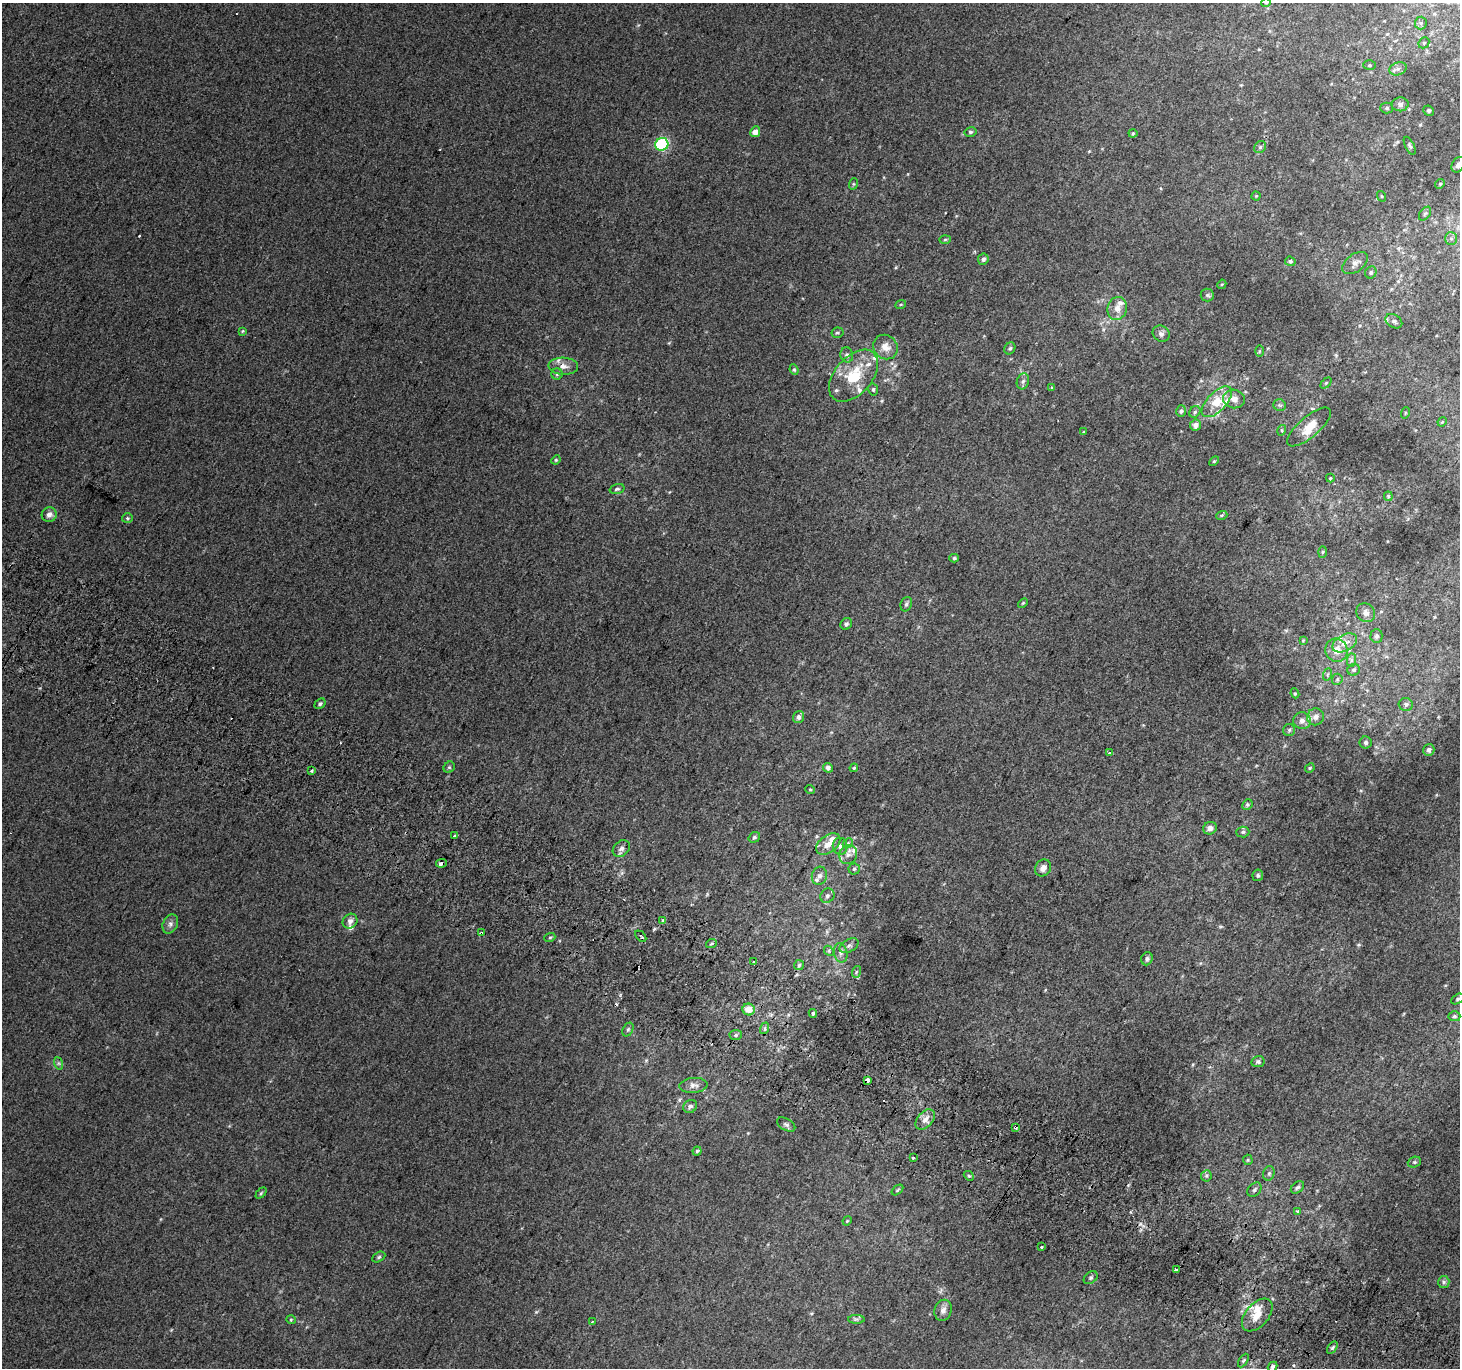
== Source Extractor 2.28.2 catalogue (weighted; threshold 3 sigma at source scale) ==
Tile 6 of 4 x 4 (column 2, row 2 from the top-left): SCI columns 1490-2947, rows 3031-4396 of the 5888 x 5996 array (HDU 1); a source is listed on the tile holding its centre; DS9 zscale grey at full resolution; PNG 1462 x 1370 px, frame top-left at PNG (2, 3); each listed source drawn as its Kron ellipse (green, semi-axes under 4 px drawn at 4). Shown black and unused: <1% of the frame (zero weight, under 2 of 3 exposures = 2% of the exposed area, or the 3 px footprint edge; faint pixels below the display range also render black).
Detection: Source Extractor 2.28.2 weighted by HDU 2 'WHT'; one run over the whole footprint, this tile lists its part. Background 0.00704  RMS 0.007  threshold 0.0315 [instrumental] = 3 sigma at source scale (4.5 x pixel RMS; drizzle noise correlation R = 1.50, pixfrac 1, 0.0396/0.0396 arcsec/px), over >= 5 px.
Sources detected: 183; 4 cosmic-ray / hot-pixel residue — neither listed nor drawn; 13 inside a brighter listed object's ellipse — not listed separately; the other 166 listed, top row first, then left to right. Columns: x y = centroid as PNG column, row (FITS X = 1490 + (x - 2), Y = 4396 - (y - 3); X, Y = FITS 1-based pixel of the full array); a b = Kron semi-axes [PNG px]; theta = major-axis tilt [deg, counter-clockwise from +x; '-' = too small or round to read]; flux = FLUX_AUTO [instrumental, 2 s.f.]
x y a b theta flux
1266 3 4 4 - 0.71
1421 23 6 6 - 1.5
1424 43 6 5 - 1.1
1370 65 6 5 - 1
1398 69 9 6 19 2.7
1400 104 8 7 - 2.6
1387 108 6 5 - 1.1
1429 111 5 5 - 1.3
755 132 5 5 - 5.3
970 132 6 4 13 1.2
1133 133 4 4 - 0.72
662 144 6 6 - 72
1410 146 10 4 -64 1.3
1260 147 6 5 - 1.4
1458 165 8 6 58 2.9
853 184 6 4 71 0.73
1440 184 5 4 - 0.86
1256 196 4 4 - 0.69
1381 196 5 3 - 0.64
1425 214 8 5 53 1.4
1451 238 6 6 - 1.8
945 240 6 4 2 0.77
983 259 6 5 - 1.8
1290 261 5 4 - 1.3
1355 263 14 8 36 4.1
1371 272 6 5 - 1.5
1222 284 5 3 - 0.67
1207 295 6 6 - 1.5
901 304 5 3 - 0.66
1117 308 11 9 76 5.6
1394 321 9 6 -35 2.3
242 331 4 3 - 0.75
837 333 6 5 - 1.3
1161 334 9 7 -34 2.4
885 347 13 11 -45 7.2
1010 348 6 5 - 1.1
1259 351 6 4 89 0.73
847 355 8 6 -77 1.9
563 366 15 8 -2 5.4
794 370 5 4 - 0.97
557 374 6 5 - 1.4
853 376 30 18 49 27
1023 381 8 6 73 2.2
1326 383 6 4 45 0.92
1051 388 4 3 - 0.99
873 389 6 5 - 1.3
1234 399 11 9 -11 4.9
1217 402 19 9 46 17
1280 405 6 5 - 1.5
1181 411 6 4 72 1.4
1195 412 6 5 - 1.2
1405 413 6 3 72 0.68
1442 422 5 4 - 0.65
1195 425 5 5 - 3.8
1309 427 27 10 40 11
1282 430 5 3 - 0.7
1084 432 4 3 - 0.69
556 460 5 4 - 0.83
1214 461 6 3 44 0.77
1330 478 4 4 - 0.69
617 489 7 4 15 1.6
1388 496 5 4 - 0.83
49 515 8 7 - 3.8
1222 515 5 3 - 0.93
127 518 5 5 - 1
1323 552 6 4 88 0.86
954 558 5 4 - 0.96
1023 603 6 3 44 0.73
906 604 7 5 71 1.7
1366 613 10 8 -45 3.7
846 624 6 5 - 1.4
1376 636 7 6 - 1.9
1303 640 4 4 - 0.59
1345 643 13 8 28 6.2
1336 650 12 11 - 8
1351 660 7 4 89 1.4
1354 670 6 5 - 2
1328 674 6 4 70 1.1
1337 679 6 5 - 1.1
1295 693 5 4 - 0.94
320 704 6 4 38 1.4
1406 704 7 6 - 2.1
798 717 6 5 - 2.5
1315 717 9 8 - 3.9
1302 721 9 8 - 3.8
1289 730 6 6 - 1.3
1366 742 6 6 - 1.8
1429 750 6 5 - 2.1
1109 753 3 3 - 2.7
449 767 6 5 - 1.1
828 768 5 4 - 2.8
854 768 4 3 - 0.71
1310 768 5 4 - 0.81
312 770 3 3 - 1.3
810 789 5 3 - 0.64
1247 804 6 5 - 1.1
1210 828 7 6 - 3.2
1243 832 6 5 - 1.3
454 836 3 3 - 1.8
754 837 6 5 - 1.4
848 843 6 4 46 1.2
828 844 14 8 37 7.2
840 846 8 7 - 3.1
621 848 10 7 40 2.7
848 855 10 9 - 4.2
441 863 5 3 - 6.1
1043 868 9 7 53 3.8
854 869 5 5 - 1.2
1258 875 6 5 - 1.1
819 876 9 7 73 3.5
827 896 7 6 - 2
663 920 4 3 - 0.8
350 921 8 7 - 3.4
170 924 10 7 64 2.6
481 933 4 3 - 2.9
641 936 6 3 -46 1.9
550 937 5 3 - 0.76
711 944 5 3 - 0.94
849 946 10 6 29 2.3
829 951 6 4 -48 0.93
841 953 10 6 -77 2.6
1147 959 6 5 - 1.8
753 962 2 2 - 0.59
799 965 5 5 - 1.1
856 972 6 3 71 0.86
1458 999 7 4 28 1.3
749 1009 6 6 - 8.4
813 1013 4 3 - 1.1
1454 1016 6 5 - 1.2
765 1028 6 4 73 1.3
628 1029 7 5 62 1.3
736 1035 6 5 - 1.2
1258 1062 6 5 - 1.8
58 1063 6 4 -71 1.2
867 1080 3 3 - 11
693 1085 14 7 4 3.8
690 1106 7 6 - 2.2
925 1119 12 7 48 4.5
786 1124 10 5 -32 1.8
1015 1127 4 3 - 7.8
697 1151 4 4 - 0.92
913 1158 3 3 - 2.4
1248 1160 5 5 - 0.88
1414 1162 7 5 19 1.2
1269 1173 7 5 74 1.6
969 1176 5 4 - 0.9
1206 1176 5 5 - 1.2
1297 1187 7 5 38 1.4
897 1190 7 4 36 0.92
1254 1190 8 6 46 1.7
261 1193 6 4 46 0.99
1298 1211 3 3 - 7.5
847 1221 5 4 - 0.68
1041 1247 3 3 - 2
379 1257 7 4 27 1.3
1176 1269 3 3 - 9.4
1091 1278 8 5 39 1.5
1444 1282 6 5 - 1.4
943 1310 11 8 74 3.7
1257 1315 19 11 49 9.5
856 1319 8 4 -1 1.3
291 1320 5 4 - 0.81
592 1322 3 2 - 0.54
1332 1348 7 4 58 1.3
1243 1361 7 4 59 1.1
1272 1367 5 4 - 1.7
Overlapping masked pixels (flux is a lower limit): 4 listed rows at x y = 441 863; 481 933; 867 1080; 1015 1127
Isophote crosses this tile's border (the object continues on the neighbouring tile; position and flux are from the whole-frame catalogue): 2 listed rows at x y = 1266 3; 1458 165